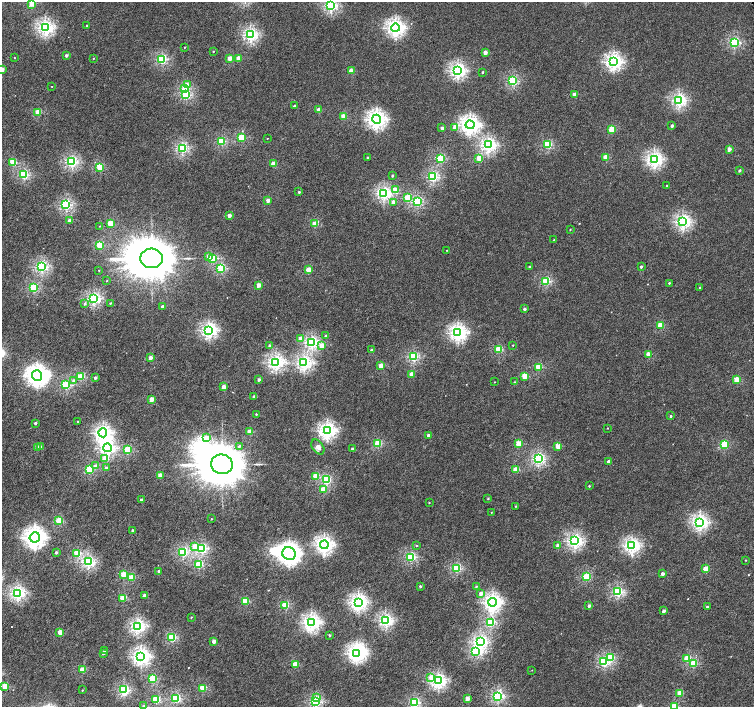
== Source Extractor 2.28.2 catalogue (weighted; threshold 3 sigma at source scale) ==
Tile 7 of 4 x 4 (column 3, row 2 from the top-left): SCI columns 3030-4532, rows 3070-4479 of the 6052 x 6055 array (HDU 1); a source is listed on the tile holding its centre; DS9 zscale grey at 2 x 2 block average (1 PNG px = mean of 2 x 2 image px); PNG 756 x 709 px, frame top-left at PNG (2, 2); each listed source drawn as its Kron ellipse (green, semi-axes under 4 px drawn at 4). Shown black and unused: <1% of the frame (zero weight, under 4 of 8 exposures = <1% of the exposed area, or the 3 px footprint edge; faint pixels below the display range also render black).
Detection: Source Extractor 2.28.2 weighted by HDU 2 'WHT'; one run over the whole footprint, this tile lists its part. Background 4.05e-04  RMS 0.0014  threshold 0.00554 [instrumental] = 3 sigma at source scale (4.09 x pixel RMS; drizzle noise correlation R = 1.36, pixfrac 0.8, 0.0396/0.0396 arcsec/px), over >= 5 px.
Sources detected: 253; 5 inside a brighter object's white glare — neither listed nor drawn; the other 248 listed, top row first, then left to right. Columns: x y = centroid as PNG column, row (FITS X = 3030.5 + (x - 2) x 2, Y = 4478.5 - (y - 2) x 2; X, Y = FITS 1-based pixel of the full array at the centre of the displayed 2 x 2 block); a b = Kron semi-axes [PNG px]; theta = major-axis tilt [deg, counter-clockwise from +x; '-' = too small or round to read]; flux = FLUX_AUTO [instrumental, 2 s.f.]
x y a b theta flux
32 3 3 2 - 7.9
331 5 3 3 - 29
87 26 2 2 - 0.54
45 28 4 3 - 46
395 28 4 4 - 60
250 35 3 3 - 34
734 42 3 3 - 20
185 47 2 2 - 0.13
213 51 2 2 - 0.22
485 52 2 2 - 2.1
66 55 2 2 - 0.64
14 58 2 2 - 0.11
93 58 2 2 - 0.14
230 58 2 2 - 2.8
238 58 2 2 - 2.4
162 59 3 3 - 18
614 61 4 4 - 49
2 69 2 2 - 3.3
458 70 4 3 - 44
351 71 2 2 - 3.3
482 72 2 2 - 0.27
512 81 3 3 - 18
187 85 2 2 - 2.4
52 86 2 2 - 0.11
185 88 3 3 - 6.4
186 95 3 3 - 15
575 95 2 2 - 3.5
679 100 3 3 - 37
294 106 2 2 - 0.91
319 110 2 2 - 3.2
38 112 2 2 - 6.6
343 117 2 2 - 4.8
376 119 4 4 - 68
470 125 4 4 - 65
672 126 2 2 - 0.66
455 127 3 2 - 1.7
442 128 2 2 - 1.4
611 129 3 2 - 7.1
241 137 3 2 - 9.5
267 138 2 2 - 0.12
221 141 3 3 - 13
488 145 4 3 - 39
547 145 3 3 - 14
182 148 3 3 - 24
729 149 2 2 - 2.5
605 157 3 2 - 5.2
368 158 2 2 - 0.76
479 158 3 2 - 5.2
440 159 3 3 - 13
654 159 4 4 - 46
13 162 3 3 - 7.7
72 162 3 3 - 26
273 164 2 2 - 4.6
100 167 3 3 - 10
739 170 2 2 - 0.64
24 175 3 3 - 19
392 176 2 2 - 0.51
433 177 3 3 - 22
667 186 2 2 - 0.39
396 189 3 2 - 3.4
299 192 2 2 - 0.41
384 193 4 3 - 34
407 198 3 3 - 7.2
268 200 2 2 - 2.6
393 202 3 3 - 1.1
417 202 3 3 - 19
66 205 3 3 - 25
229 215 2 2 - 2
70 221 2 2 - 2.1
683 222 4 3 - 41
110 223 2 2 - 5.6
315 224 2 2 - 6
99 226 2 2 - 0.12
570 229 2 2 - 0.14
554 240 2 2 - 0.23
100 245 3 3 - 10
447 250 2 2 - 0.12
208 256 2 2 - 1.7
151 258 11 10 - 1600
212 258 3 3 - 8.3
41 267 3 3 - 28
530 267 2 2 - 0.53
641 267 2 2 - 0.51
221 268 3 3 - 14
99 270 2 2 - 0.11
308 270 2 2 - 5.6
107 281 2 2 - 0.14
546 281 3 3 - 14
669 283 2 2 - 0.27
258 285 2 2 - 3.1
33 288 3 3 - 16
700 288 2 2 - 0.42
93 298 3 3 - 30
110 303 2 2 - 0.23
85 304 3 3 - 0.4
162 307 2 2 - 0.8
524 309 2 2 - 0.71
660 325 3 2 - 7.4
209 330 4 3 - 44
458 333 4 4 - 52
325 335 2 2 - 0.39
300 338 3 3 - 1.3
311 342 3 3 - 30
513 345 2 2 - 0.16
270 346 2 2 - 0.93
322 346 3 2 - 3.2
499 349 3 3 - 9.6
371 350 2 2 - 0.43
648 354 3 2 - 4.4
413 357 3 3 - 18
150 358 2 2 - 2.5
276 362 4 3 - 44
304 363 3 3 - 39
381 366 2 2 - 3.6
538 367 3 3 - 7.6
411 374 2 2 - 2.7
37 375 5 5 - 100
524 376 3 2 - 5
81 377 3 3 - 11
95 378 2 2 - 0.8
736 379 3 2 - 5.8
73 380 3 3 - 0.54
259 380 2 2 - 0.78
495 382 2 2 - 0.099
514 382 3 2 - 0.2
66 385 3 3 - 16
224 387 2 2 - 2.6
254 397 2 2 - 0.96
151 399 2 2 - 3.4
256 414 2 2 - 0.2
671 416 2 2 - 0.39
78 421 2 2 - 0.37
35 423 2 2 - 0.59
608 428 2 2 - 0.12
327 431 4 4 - 52
249 432 2 2 - 3.1
103 433 4 4 - 49
428 435 2 2 - 1.3
207 438 3 3 - 2.2
378 443 3 3 - 9.7
518 444 3 2 - 6
724 444 3 3 - 10
239 446 3 3 - 0.42
558 446 3 2 - 3.8
37 447 2 2 - 1.7
41 447 3 3 - 0.29
318 447 8 5 -56 1.1
107 448 4 4 - 39
352 449 2 2 - 0.49
128 450 3 3 - 11
105 459 3 3 - 3.3
538 459 3 3 - 28
608 462 2 2 - 0.99
222 464 11 10 - 1500
95 466 3 3 - 0.97
106 468 2 2 - 1.1
89 469 3 3 - 12
516 470 3 2 - 5.4
160 476 2 2 - 3.8
315 476 2 2 - 4.5
326 480 3 3 - 15
589 486 2 2 - 0.2
323 490 3 2 - 5.1
488 499 2 2 - 0.22
141 500 2 2 - 1.1
429 502 2 2 - 0.15
515 506 2 2 - 0.19
491 512 2 2 - 0.086
211 519 2 2 - 0.15
59 521 3 3 - 8.9
700 522 4 3 - 45
132 530 2 2 - 0.71
35 537 5 5 - 100
575 541 3 3 - 38
324 545 4 4 - 55
417 545 2 2 - 0.18
558 545 2 2 - 1.5
632 545 4 3 - 43
195 546 3 3 - 3.9
202 548 3 3 - 20
56 552 2 2 - 0.5
183 552 3 3 - 18
77 553 3 3 - 8.7
289 554 7 6 - 120
410 557 3 3 - 16
745 560 2 2 - 0.14
88 562 3 3 - 29
199 565 3 3 - 12
457 568 3 3 - 15
706 569 3 2 - 5.1
158 571 2 2 - 0.38
662 574 2 2 - 1.6
124 575 3 3 - 8.7
132 577 3 2 - 5
586 577 3 3 - 12
420 586 2 2 - 0.42
476 586 2 2 - 0.27
617 592 3 3 - 22
17 593 3 3 - 37
481 593 3 3 - 1.2
144 596 2 2 - 1.9
123 598 3 2 - 7.9
245 601 3 3 - 9.2
358 602 4 4 - 52
493 602 4 4 - 58
285 605 3 3 - 9.3
589 606 2 2 - 0.94
707 607 2 2 - 0.46
664 611 2 2 - 1.2
191 617 2 2 - 0.17
386 620 3 3 - 34
311 622 4 4 - 54
490 622 3 3 - 18
137 626 3 3 - 36
60 632 2 2 - 4.2
329 635 2 2 - 0.31
172 638 3 3 - 14
214 641 2 2 - 2
480 641 4 3 - 34
105 651 2 2 - 0.61
476 651 4 3 - 20
103 653 2 2 - 1.4
357 653 4 4 - 54
141 656 4 4 - 55
611 657 3 3 - 9.3
687 658 3 3 - 7.1
603 662 3 3 - 17
693 664 3 3 - 8.3
295 665 3 2 - 6.9
82 670 3 2 - 6.6
532 670 2 2 - 0.089
431 677 3 3 - 1.8
152 679 3 3 - 13
438 681 4 3 - 42
5 686 2 2 - 6.2
203 688 3 3 - 9.8
82 690 2 2 - 0.18
124 690 3 3 - 19
680 693 3 2 - 5.5
498 696 3 3 - 25
176 698 3 3 - 18
316 698 4 3 - 1.4
467 699 2 2 - 2.9
156 700 3 3 - 13
316 702 3 3 - 23
414 703 3 3 - 20
144 706 3 3 - 0.29
674 706 3 3 - 7.2
Isophote crosses this tile's border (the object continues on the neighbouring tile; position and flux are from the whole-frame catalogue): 4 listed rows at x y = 32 3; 331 5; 2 69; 674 706